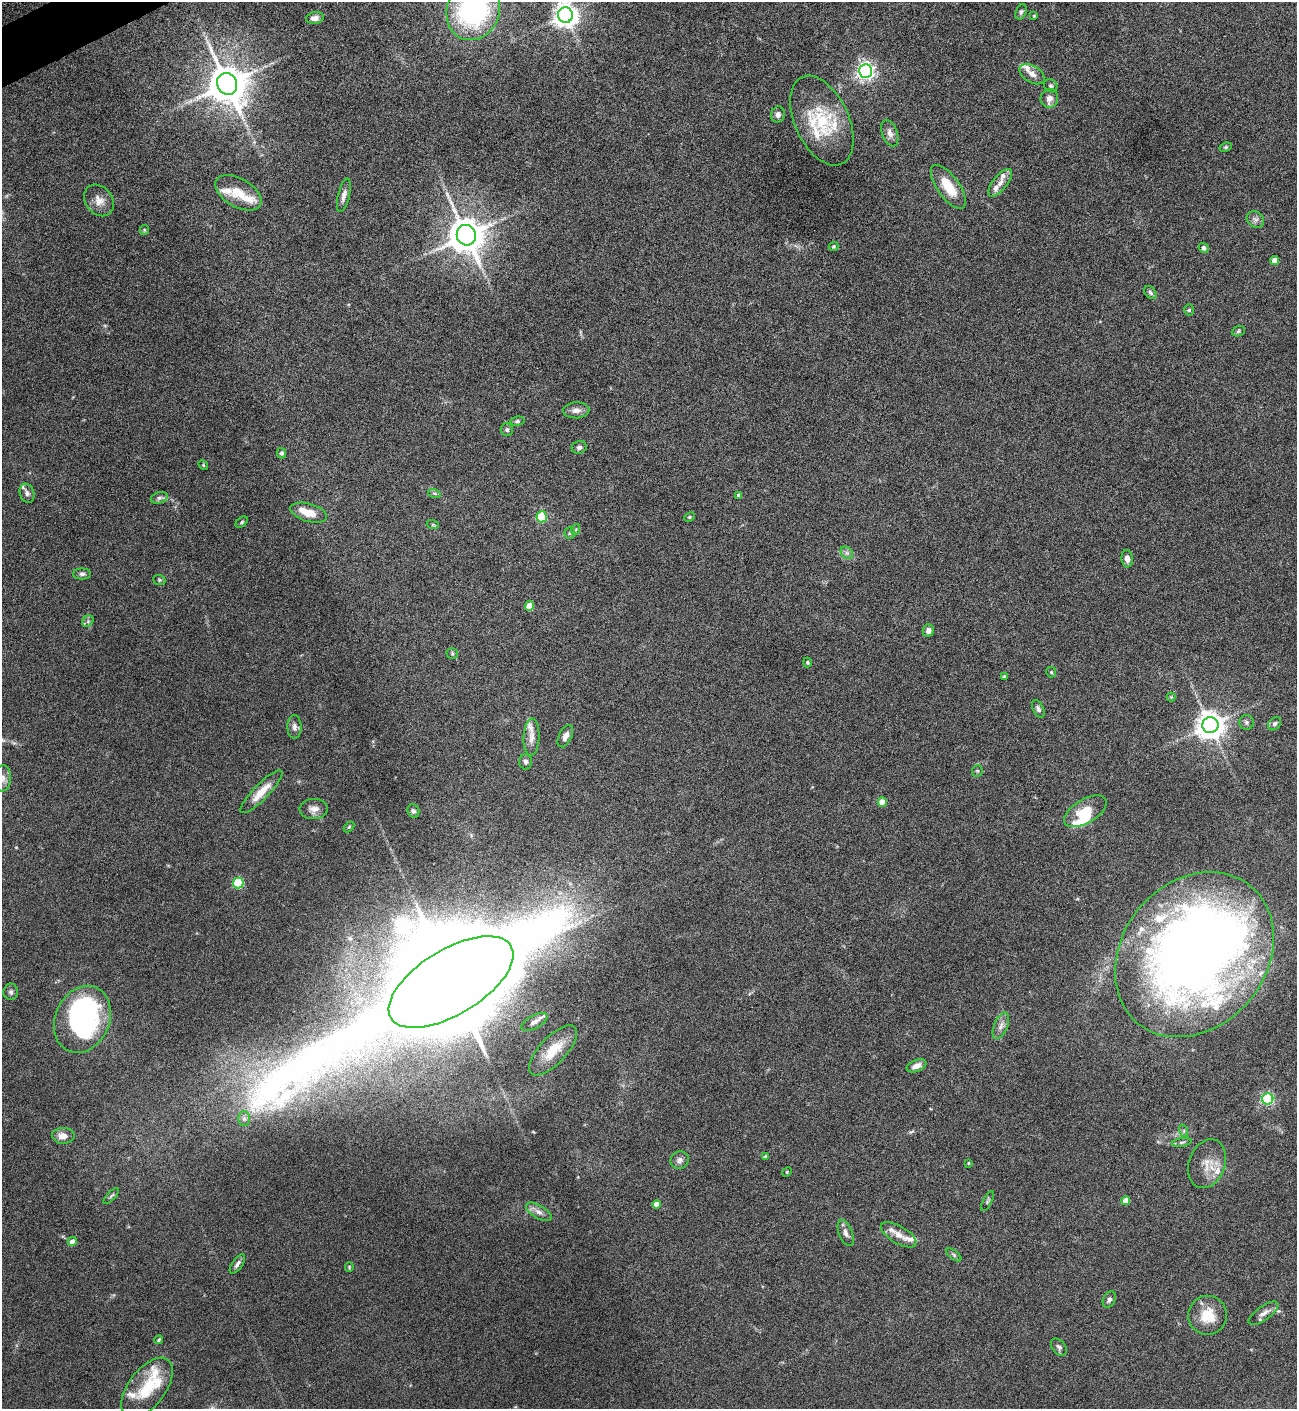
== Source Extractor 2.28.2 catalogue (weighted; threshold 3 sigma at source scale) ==
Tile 11 of 4 x 4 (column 3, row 3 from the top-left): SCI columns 2743-4037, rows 1408-2814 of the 5617 x 5627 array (HDU 1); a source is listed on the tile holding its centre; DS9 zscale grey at full resolution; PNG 1299 x 1411 px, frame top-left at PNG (2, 2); each listed source drawn as its Kron ellipse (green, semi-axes under 4 px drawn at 4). Shown black and unused: <1% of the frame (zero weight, under 4 of 8 exposures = <1% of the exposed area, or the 3 px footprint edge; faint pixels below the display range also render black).
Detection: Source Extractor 2.28.2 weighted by HDU 2 'WHT'; one run over the whole footprint, this tile lists its part. Background 0.0778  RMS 0.0045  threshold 0.0184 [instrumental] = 3 sigma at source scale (4.09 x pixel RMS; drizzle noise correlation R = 1.36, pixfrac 0.8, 0.05/0.05 arcsec/px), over >= 5 px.
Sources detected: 131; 3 inside a brighter object's white glare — neither listed nor drawn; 19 inside a brighter listed object's ellipse — not listed separately; the other 109 listed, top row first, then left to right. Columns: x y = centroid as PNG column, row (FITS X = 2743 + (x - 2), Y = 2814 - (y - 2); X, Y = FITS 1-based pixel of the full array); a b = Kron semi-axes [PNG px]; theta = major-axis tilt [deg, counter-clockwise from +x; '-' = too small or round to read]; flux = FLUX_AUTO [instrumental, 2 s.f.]
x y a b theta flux
473 10 31 26 68 76
1021 12 8 5 67 0.89
565 15 7 7 - 380
1034 16 3 3 - 0.33
315 18 9 6 10 2.2
866 71 7 6 - 170
1032 74 14 8 -32 2.7
227 84 11 9 -61 1200
1051 86 7 6 - 1
1049 98 9 9 - 2.9
778 114 8 7 - 1.5
822 121 48 27 -66 25
890 133 14 7 -71 2.2
1226 147 6 4 27 0.62
1000 183 17 7 51 2.9
948 187 26 11 -54 10
238 193 25 14 -30 8.9
344 195 17 5 76 2.1
99 200 17 13 -53 4.4
1255 219 9 7 -35 1.4
144 230 5 4 - 0.56
466 235 10 9 - 1100
833 246 5 4 - 0.47
1204 248 5 4 - 1.4
1275 260 4 4 - 4.1
1150 293 7 5 -52 0.91
1189 310 5 5 - 0.71
1238 331 6 5 - 0.68
576 410 13 8 2 2.6
517 421 7 4 8 0.85
507 430 6 6 - 1
579 447 7 6 - 1.2
282 453 5 4 - 0.92
203 465 5 4 - 0.46
27 493 10 7 -69 1.6
434 493 6 4 -18 0.63
739 495 4 4 - 1.3
159 498 9 5 17 1.2
309 513 19 9 -16 6
542 517 5 5 - 29
689 517 6 4 27 0.57
242 522 7 4 37 0.64
433 525 6 4 -18 0.49
576 529 5 3 - 0.4
570 533 5 5 - 0.61
847 553 7 5 -45 1.1
1127 559 9 5 -86 2.1
82 574 9 5 0 1.1
159 580 6 5 - 0.63
529 606 5 4 - 8.6
88 621 6 5 - 0.86
928 630 6 5 - 2.1
452 653 5 5 - 0.62
807 662 5 3 - 0.45
1051 672 5 5 - 0.48
1004 677 3 3 - 0.73
1171 697 4 4 - 0.38
1038 709 9 5 -64 1.1
1247 722 7 7 - 1.1
1275 724 7 5 48 1.1
1210 725 8 8 - 550
294 727 12 7 -90 1.8
565 736 12 6 64 2.4
531 737 18 8 87 3.2
526 762 7 6 - 1.1
977 771 6 5 - 0.63
2 778 13 8 83 2.4
261 792 29 7 46 7.2
882 802 4 4 - 4.9
314 809 14 10 2 2.9
413 811 7 5 -67 0.96
1085 811 24 12 31 9.3
349 827 6 3 45 0.51
238 883 5 5 - 35
1194 955 89 72 51 470
451 982 70 32 31 14000
11 992 8 7 - 1.2
82 1019 35 27 66 82
534 1022 14 6 28 2.2
1001 1026 14 6 67 2.3
553 1050 32 13 47 12
916 1066 10 6 23 2.6
1268 1099 5 5 - 63
244 1119 7 6 - 1.3
1184 1131 6 4 -72 0.73
63 1136 11 8 -3 3.4
1182 1142 10 3 9 0.85
766 1157 3 3 - 0.75
680 1160 9 8 - 1.9
968 1163 4 3 - 0.46
1207 1164 25 18 70 7.2
787 1172 5 4 - 0.48
111 1196 10 4 46 0.73
987 1201 11 4 61 0.78
1126 1201 4 4 - 5.2
656 1204 4 4 - 4.4
539 1212 14 6 -31 2.4
846 1233 14 6 -69 1.8
899 1235 20 8 -30 4.4
72 1241 5 4 - 2.4
954 1255 9 4 -36 0.77
237 1264 11 5 55 1.6
349 1267 5 4 - 0.46
1109 1299 9 6 62 1.3
1264 1313 17 7 35 2.5
1208 1315 19 19 - 10
159 1340 4 4 - 0.55
1059 1347 10 6 -49 1.1
147 1388 35 18 53 16
Isophote crosses this tile's border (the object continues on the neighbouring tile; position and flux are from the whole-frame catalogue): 3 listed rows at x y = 473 10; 565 15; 2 778